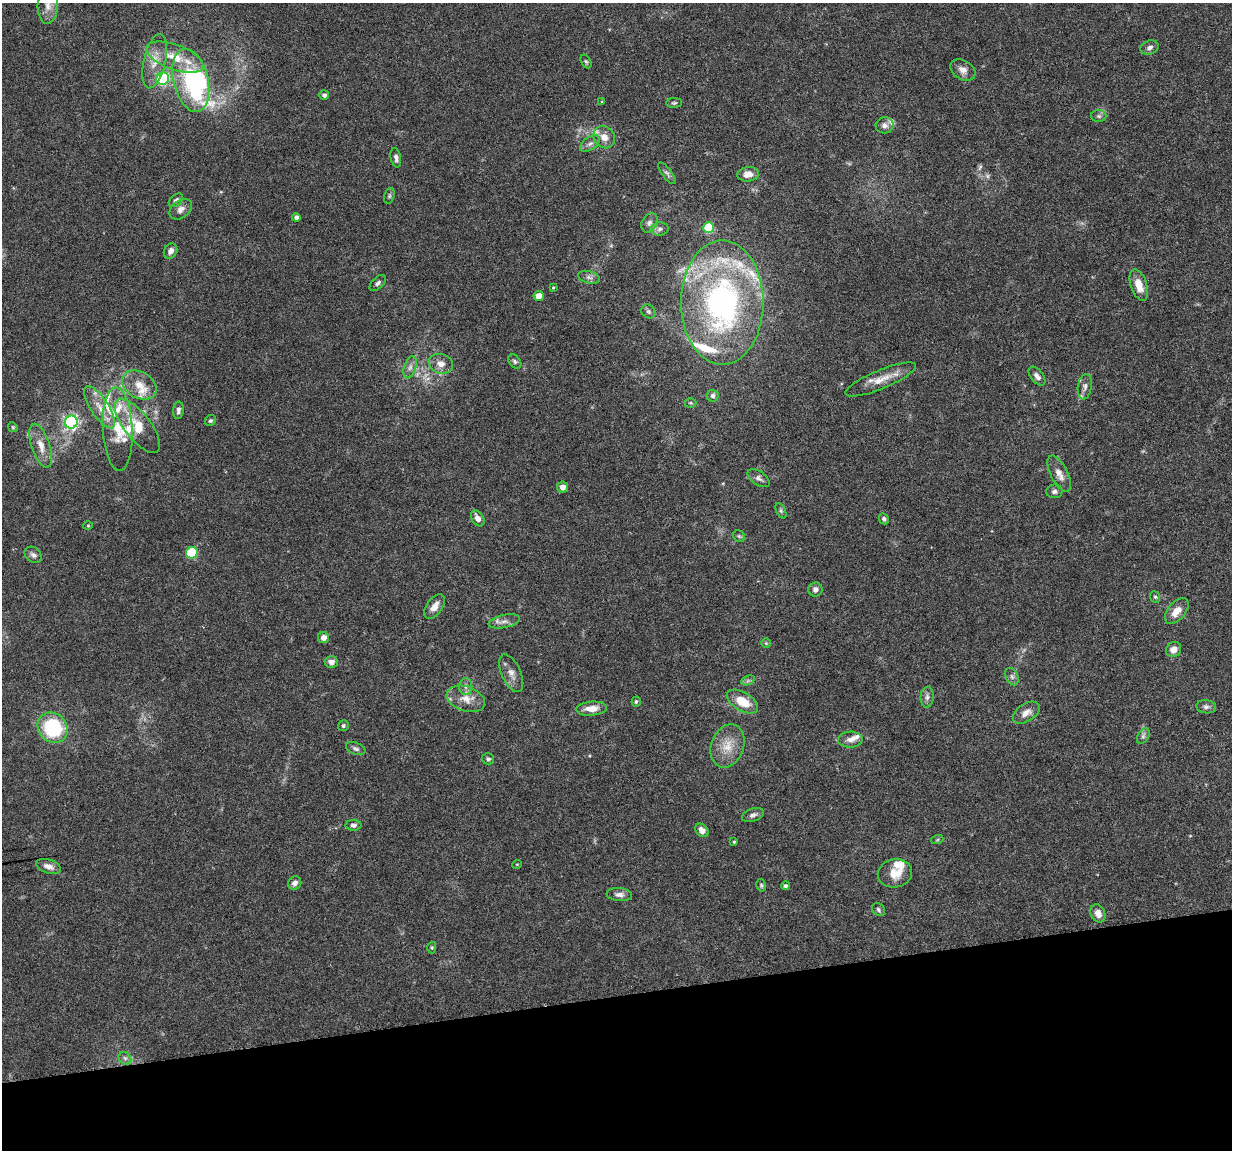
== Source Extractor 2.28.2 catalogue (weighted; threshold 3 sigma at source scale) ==
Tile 14 of 4 x 4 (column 2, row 4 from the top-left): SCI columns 1231-2460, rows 34-1181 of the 4923 x 4704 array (HDU 1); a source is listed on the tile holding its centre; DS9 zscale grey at full resolution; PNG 1234 x 1152 px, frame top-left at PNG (2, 3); each listed source drawn as its Kron ellipse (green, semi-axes under 4 px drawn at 4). Shown black and unused: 13% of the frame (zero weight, under 4 of 8 exposures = <1% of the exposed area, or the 3 px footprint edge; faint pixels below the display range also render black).
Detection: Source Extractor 2.28.2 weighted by HDU 2 'WHT'; one run over the whole footprint, this tile lists its part. Background 0.0186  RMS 0.0013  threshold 0.00538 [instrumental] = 3 sigma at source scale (4.09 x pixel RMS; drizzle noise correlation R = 1.36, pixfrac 0.8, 0.0396/0.0396 arcsec/px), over >= 5 px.
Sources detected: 128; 3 too faint to see at this stretch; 2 inside a brighter object's white glare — neither listed nor drawn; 19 inside a brighter listed object's ellipse — not listed separately; the other 104 listed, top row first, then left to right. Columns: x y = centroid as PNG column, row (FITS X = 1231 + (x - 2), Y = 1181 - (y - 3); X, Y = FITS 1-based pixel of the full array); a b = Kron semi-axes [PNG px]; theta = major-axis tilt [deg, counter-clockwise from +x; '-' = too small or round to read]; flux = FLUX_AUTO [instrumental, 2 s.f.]
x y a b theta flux
48 5 18 10 87 1.5
1150 48 9 7 22 0.51
175 57 30 12 -20 3.5
155 61 28 11 77 2.1
586 62 7 5 -61 0.21
963 70 13 9 -31 0.81
163 79 6 6 - 14
191 80 32 17 -76 8.9
324 95 5 4 - 0.36
602 102 3 3 - 0.16
674 103 8 5 1 0.23
1099 116 7 6 - 0.31
885 125 9 8 - 0.56
604 137 12 10 -50 1.1
590 144 11 6 36 0.55
396 158 10 5 -79 0.39
667 173 13 5 -53 0.35
748 174 11 7 7 0.89
389 196 8 5 72 0.22
176 200 8 5 42 0.37
181 209 12 8 37 0.74
296 217 4 4 - 0.4
649 223 10 7 60 0.52
708 228 5 5 - 6.5
660 229 9 6 3 0.43
170 251 8 6 61 0.69
589 277 11 6 -14 0.48
378 283 10 5 43 0.34
1139 285 16 8 -71 1.7
553 288 4 4 - 0.13
539 296 5 5 - 1.5
722 302 62 41 -90 35
648 311 7 6 - 0.26
515 361 8 5 -51 0.28
441 364 12 9 -19 1
410 367 11 6 71 0.54
1037 376 11 6 -51 0.54
881 380 38 9 22 2.1
139 385 18 13 -30 2
1085 387 13 7 81 0.54
713 396 6 6 - 0.37
691 403 6 5 - 0.17
100 407 24 9 -57 1.8
178 410 9 5 83 0.39
210 421 6 5 - 0.24
71 422 6 6 - 30
137 426 32 13 -52 3.9
13 427 5 4 - 0.16
118 429 42 15 -87 4.2
41 446 23 9 -71 1.6
1059 474 20 8 -63 1.1
759 478 12 6 -36 0.48
563 487 5 5 - 0.78
1054 491 8 7 - 0.41
781 511 8 4 -64 0.23
478 518 9 6 -57 0.79
884 519 6 4 -64 0.26
88 525 5 3 - 0.11
739 536 6 5 - 0.22
192 553 6 5 - 8
33 555 9 7 -41 0.42
815 589 7 7 - 0.48
1155 597 6 5 - 0.19
434 606 14 8 54 1
1177 611 15 8 49 1.5
504 621 16 6 11 0.71
323 638 5 5 - 0.78
766 643 5 5 - 0.16
1174 649 8 7 - 0.95
331 662 6 6 - 0.69
511 673 20 9 -66 1
1012 677 9 6 -63 0.38
748 680 7 4 20 0.28
466 687 8 6 90 0.43
927 697 10 6 85 0.48
466 699 20 12 -19 1.7
636 701 5 4 - 0.2
742 702 17 9 -31 2.9
1206 707 10 6 -8 0.41
592 709 15 7 5 1.4
1026 713 15 8 33 0.94
343 726 6 5 - 0.23
53 728 16 14 -47 9.7
1143 736 8 5 60 0.33
850 740 12 8 1 0.74
728 746 22 16 70 2.5
356 749 10 6 -23 0.38
488 759 6 5 - 0.27
753 815 11 6 19 0.47
353 825 8 5 1 0.38
702 830 7 5 -45 0.81
937 840 6 4 19 0.15
734 842 3 3 - 0.14
517 864 5 3 - 0.094
48 866 13 7 -18 0.78
895 873 17 14 12 2
295 883 7 6 - 0.59
761 885 6 4 -76 0.19
785 886 4 4 - 0.25
619 895 13 6 -5 0.55
878 909 7 5 -48 0.27
1098 913 9 7 -66 0.9
432 948 6 4 -89 0.16
125 1058 7 5 -44 0.29
Isophote crosses this tile's border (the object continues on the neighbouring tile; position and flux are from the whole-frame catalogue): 1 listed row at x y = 48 5